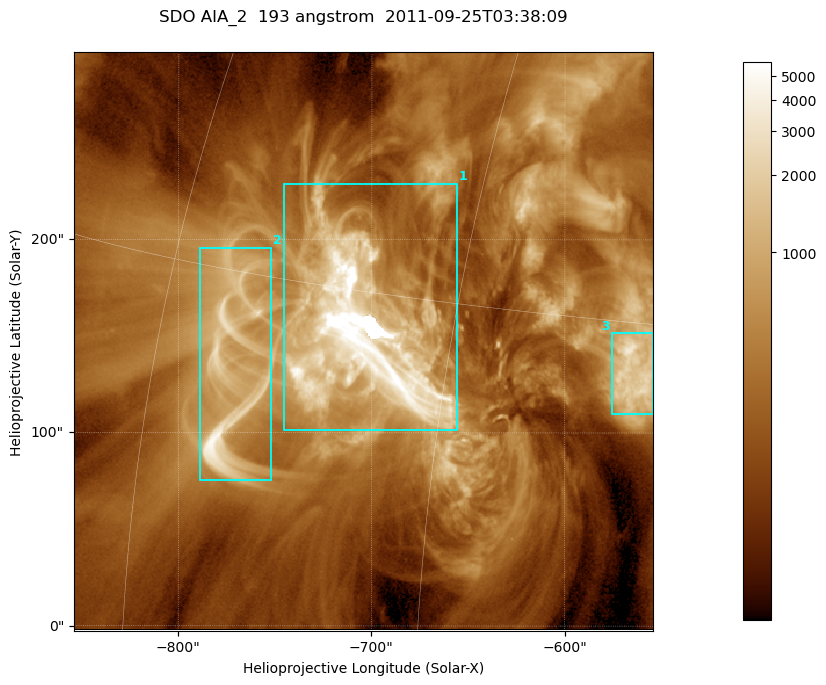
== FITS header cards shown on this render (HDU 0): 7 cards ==
TELESCOP= 'SDO     '           /
INSTRUME= 'AIA_2   '           /
WAVELNTH=                  193 /
WAVEUNIT= 'angstrom'           /
DATE-OBS= '2011-09-25T03:38:09.45' /
CTYPE1  = 'HPLN-TAN'           /
CTYPE2  = 'HPLT-TAN'           /

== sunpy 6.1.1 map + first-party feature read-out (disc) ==
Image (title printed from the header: SDO AIA_2  193 angstrom  2011-09-25T03:38:09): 499 x 499 px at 0.601 arcsec/px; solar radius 957 arcsec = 1592 px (partial field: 3.1% of the solar disc is inside the frame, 100% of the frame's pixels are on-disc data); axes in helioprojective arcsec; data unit not stated in the header (colour bar unlabelled)
Orientation: roll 0.0577 deg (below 1 deg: not rotated)
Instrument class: DISC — disc imager (sunpy class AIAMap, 193 A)
Bright regions (active regions / flare kernels): reference = the on-disc median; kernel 5 px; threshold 5 sigma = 931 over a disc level ~276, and >= 1.15x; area >= 249 px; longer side >= 6 px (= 3.6 arcsec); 3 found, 3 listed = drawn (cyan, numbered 1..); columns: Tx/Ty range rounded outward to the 2 arcsec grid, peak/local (2 s.f.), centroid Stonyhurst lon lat
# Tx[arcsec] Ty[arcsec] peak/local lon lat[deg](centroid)
1 -746..-656 100..230 60 -49 +14
2 -790..-752 74..196 17 -56 +12
3 -576..-554 110..152 12 -37 +13